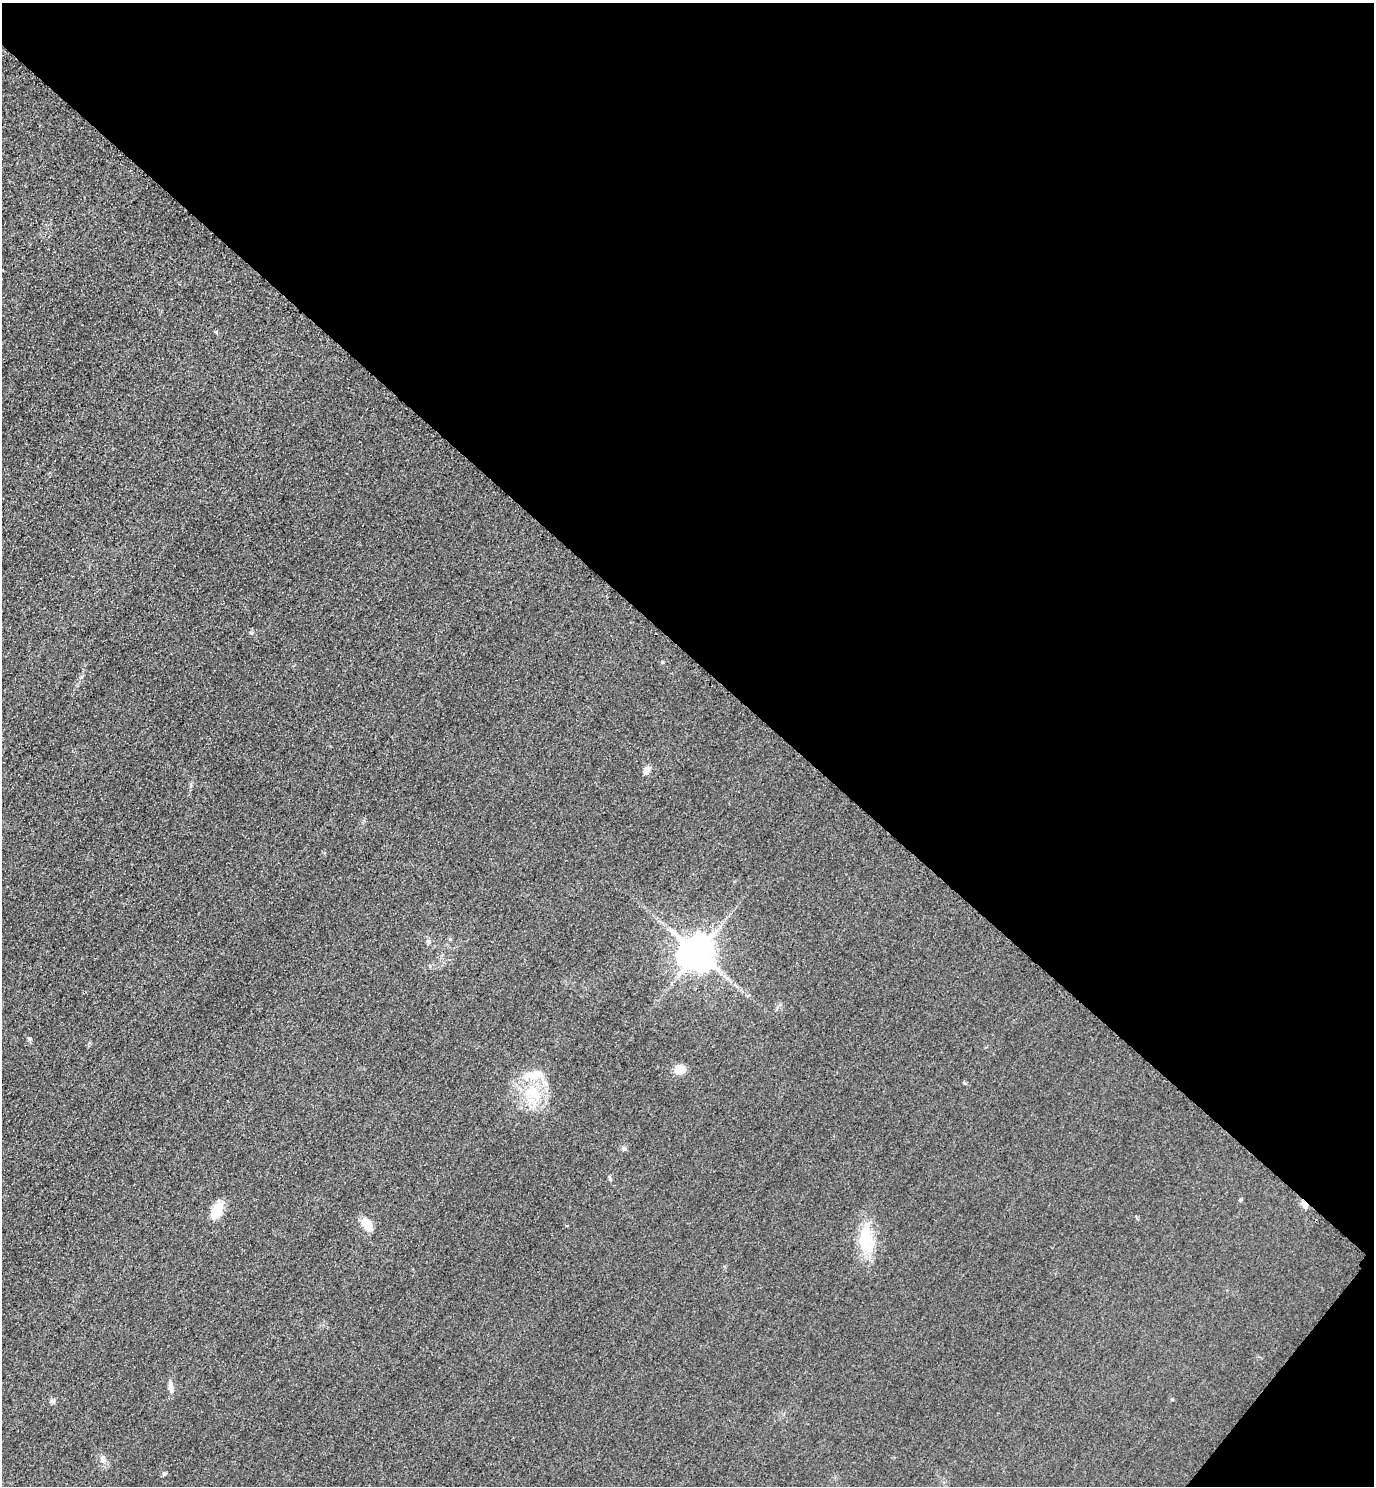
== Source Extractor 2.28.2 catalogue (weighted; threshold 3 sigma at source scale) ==
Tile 8 of 4 x 4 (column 4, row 2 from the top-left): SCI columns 4443-5814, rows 2998-4481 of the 5996 x 5993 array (HDU 1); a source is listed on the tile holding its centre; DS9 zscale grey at full resolution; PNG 1376 x 1488 px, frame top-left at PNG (2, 3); no overlay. Shown black and unused: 45% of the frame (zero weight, under 3 of 4 exposures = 3% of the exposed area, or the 3 px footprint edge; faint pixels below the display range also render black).
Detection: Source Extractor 2.28.2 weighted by HDU 2 'WHT'; one run over the whole footprint, this tile lists its part. Background 0.0504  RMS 0.017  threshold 0.0749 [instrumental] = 3 sigma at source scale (4.5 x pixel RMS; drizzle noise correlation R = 1.50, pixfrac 1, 0.05/0.05 arcsec/px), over >= 5 px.
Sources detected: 18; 1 cosmic-ray / hot-pixel residue — not listed; the other 17 listed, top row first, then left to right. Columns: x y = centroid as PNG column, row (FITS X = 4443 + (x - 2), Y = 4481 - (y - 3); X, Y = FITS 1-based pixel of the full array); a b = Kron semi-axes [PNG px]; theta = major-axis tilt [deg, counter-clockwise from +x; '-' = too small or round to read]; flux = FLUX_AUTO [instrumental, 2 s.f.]
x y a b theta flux
251 633 6 3 18 2
662 662 4 4 - 1.8
647 770 10 7 54 9.1
429 941 5 5 - 3
697 953 10 10 - 4200
679 1069 11 10 - 21
535 1075 31 12 1 35
533 1093 18 16 -24 50
624 1148 7 6 - 3.8
610 1178 7 4 -70 2.3
216 1211 19 11 66 30
367 1225 12 8 -56 26
866 1241 34 18 -79 65
171 1389 12 7 -88 7.5
53 1401 7 6 - 3.8
103 1460 7 6 - 5.1
164 1474 5 5 - 2.5
Unlisted compact peaks at least as high as the median listed source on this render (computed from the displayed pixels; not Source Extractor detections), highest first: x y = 29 1039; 1172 1399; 1240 1200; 964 1083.